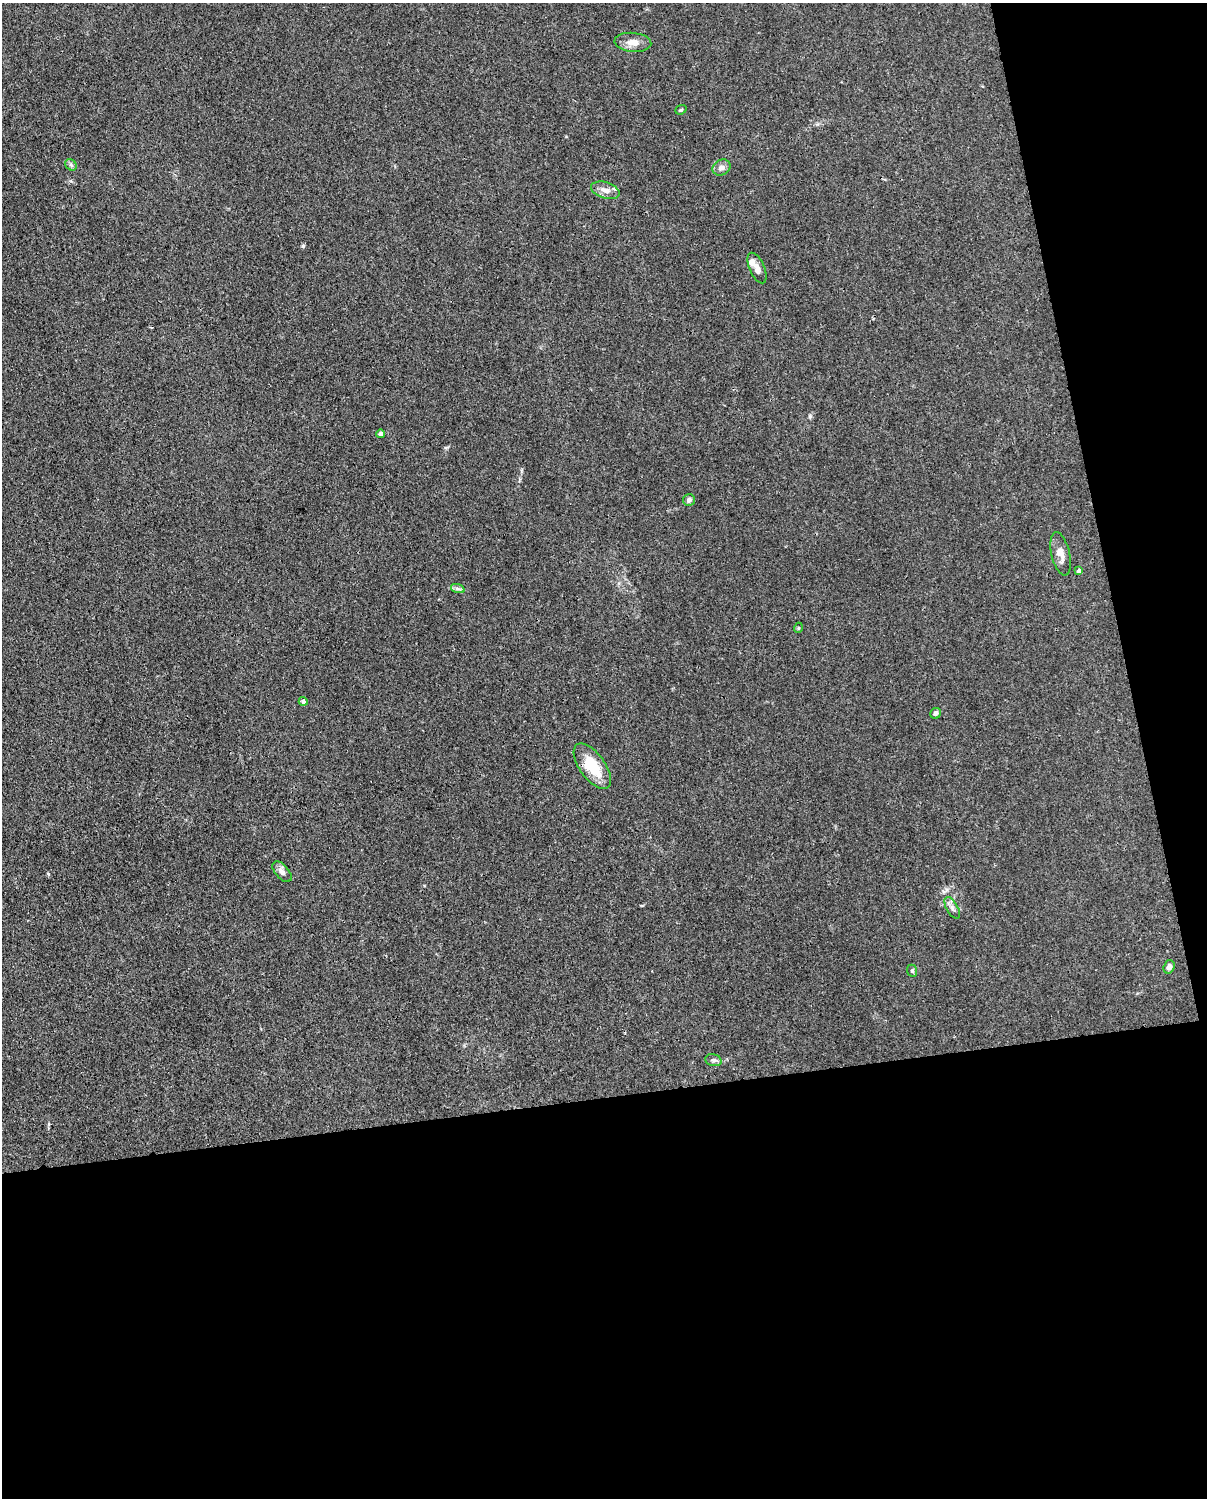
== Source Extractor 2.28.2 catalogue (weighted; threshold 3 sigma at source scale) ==
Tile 12 of 4 x 3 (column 4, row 3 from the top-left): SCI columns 3707-4911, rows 266-1761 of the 5001 x 4906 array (HDU 1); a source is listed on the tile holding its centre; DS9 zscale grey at full resolution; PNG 1209 x 1500 px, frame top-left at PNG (2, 3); each listed source drawn as its Kron ellipse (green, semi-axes under 4 px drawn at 4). Shown black and unused: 33% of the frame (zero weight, under 3 of 4 exposures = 7% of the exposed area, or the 3 px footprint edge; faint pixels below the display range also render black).
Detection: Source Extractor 2.28.2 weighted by HDU 2 'WHT'; one run over the whole footprint, this tile lists its part. Background 0.0268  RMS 0.0028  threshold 0.0128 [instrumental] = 3 sigma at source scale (4.5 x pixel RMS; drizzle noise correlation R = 1.50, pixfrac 1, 0.05/0.05 arcsec/px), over >= 5 px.
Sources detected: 21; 1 inside a brighter listed object's ellipse — not listed separately; the other 20 listed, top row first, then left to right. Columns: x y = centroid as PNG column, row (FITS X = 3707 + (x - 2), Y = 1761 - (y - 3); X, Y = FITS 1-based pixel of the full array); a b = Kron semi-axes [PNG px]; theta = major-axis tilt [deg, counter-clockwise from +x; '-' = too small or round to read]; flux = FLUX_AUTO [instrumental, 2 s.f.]
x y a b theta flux
633 42 18 9 -5 2.8
681 110 6 4 21 0.37
71 165 6 5 - 0.6
721 167 9 7 31 1.5
605 190 15 8 -17 2.1
757 268 16 7 -67 1.9
380 434 4 4 - 0.91
689 500 6 6 - 0.82
1061 554 22 9 -77 2.7
1079 571 4 4 - 0.61
458 589 7 4 -18 0.64
798 628 5 3 - 0.24
303 701 4 4 - 0.83
936 713 5 5 - 0.75
592 766 26 12 -54 8.4
282 872 12 6 -49 1.4
952 908 12 5 -60 1.1
1169 967 7 5 71 1.1
912 971 6 5 - 0.46
713 1060 8 6 -15 0.75
Unlisted compact peaks at least as high as the median listed source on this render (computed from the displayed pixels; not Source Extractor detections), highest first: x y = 303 246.